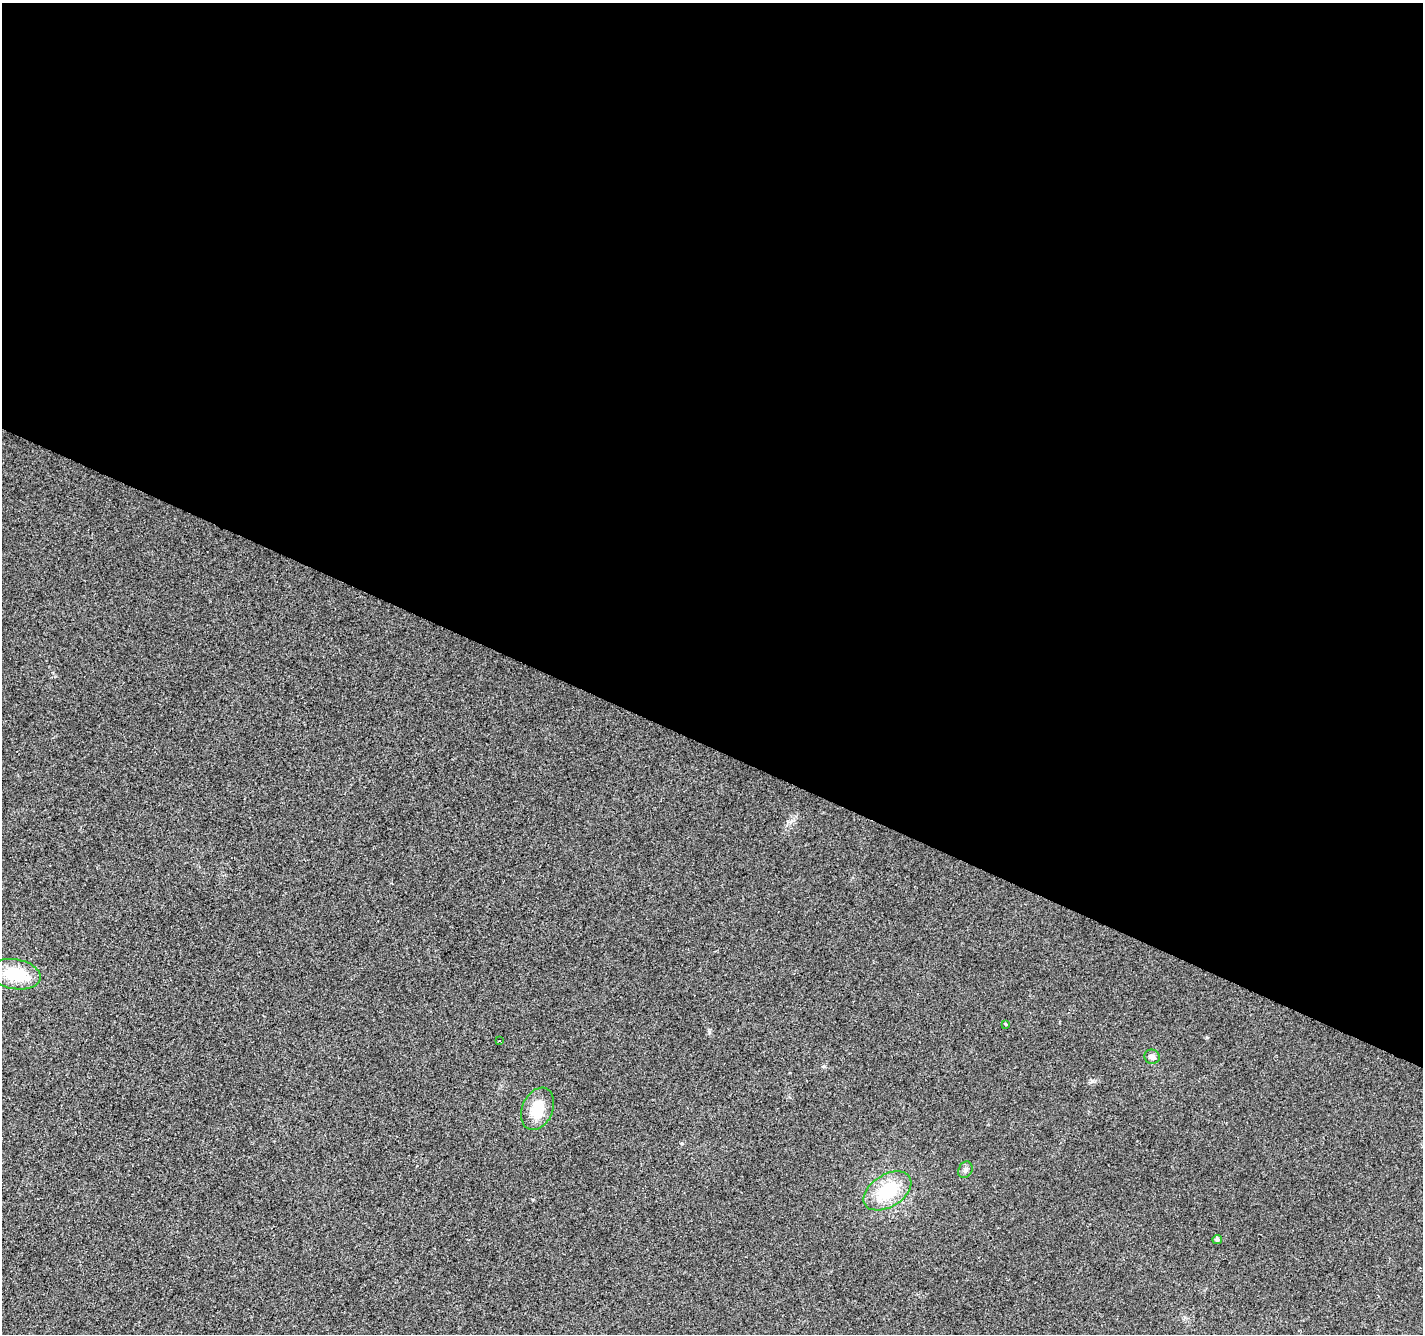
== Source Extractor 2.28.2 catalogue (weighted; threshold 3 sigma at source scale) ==
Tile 3 of 4 x 4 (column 3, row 1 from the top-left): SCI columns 2849-4269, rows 4267-5598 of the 5690 x 5802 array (HDU 1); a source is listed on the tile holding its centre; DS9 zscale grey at full resolution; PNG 1425 x 1336 px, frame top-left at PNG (2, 3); each listed source drawn as its Kron ellipse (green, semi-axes under 4 px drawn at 4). Shown black and unused: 56% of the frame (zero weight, under 2 of 3 exposures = <1% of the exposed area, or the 3 px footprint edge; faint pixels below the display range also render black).
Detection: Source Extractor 2.28.2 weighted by HDU 2 'WHT'; one run over the whole footprint, this tile lists its part. Background 0.0552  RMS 0.0089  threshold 0.04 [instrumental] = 3 sigma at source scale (4.5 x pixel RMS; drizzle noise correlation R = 1.50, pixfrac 1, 0.0396/0.0396 arcsec/px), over >= 5 px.
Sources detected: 8; all 8 listed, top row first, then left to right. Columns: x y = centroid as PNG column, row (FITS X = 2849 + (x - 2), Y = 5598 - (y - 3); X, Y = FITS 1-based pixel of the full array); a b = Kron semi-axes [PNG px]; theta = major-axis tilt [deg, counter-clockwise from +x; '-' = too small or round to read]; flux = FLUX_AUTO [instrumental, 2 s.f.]
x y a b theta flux
15 974 25 15 -10 38
1005 1024 3 3 - 3.2
499 1041 3 2 - 0.55
1152 1057 7 7 - 3.4
538 1109 22 15 67 23
965 1170 8 6 64 2.6
887 1191 26 16 32 40
1217 1240 5 4 - 2.6